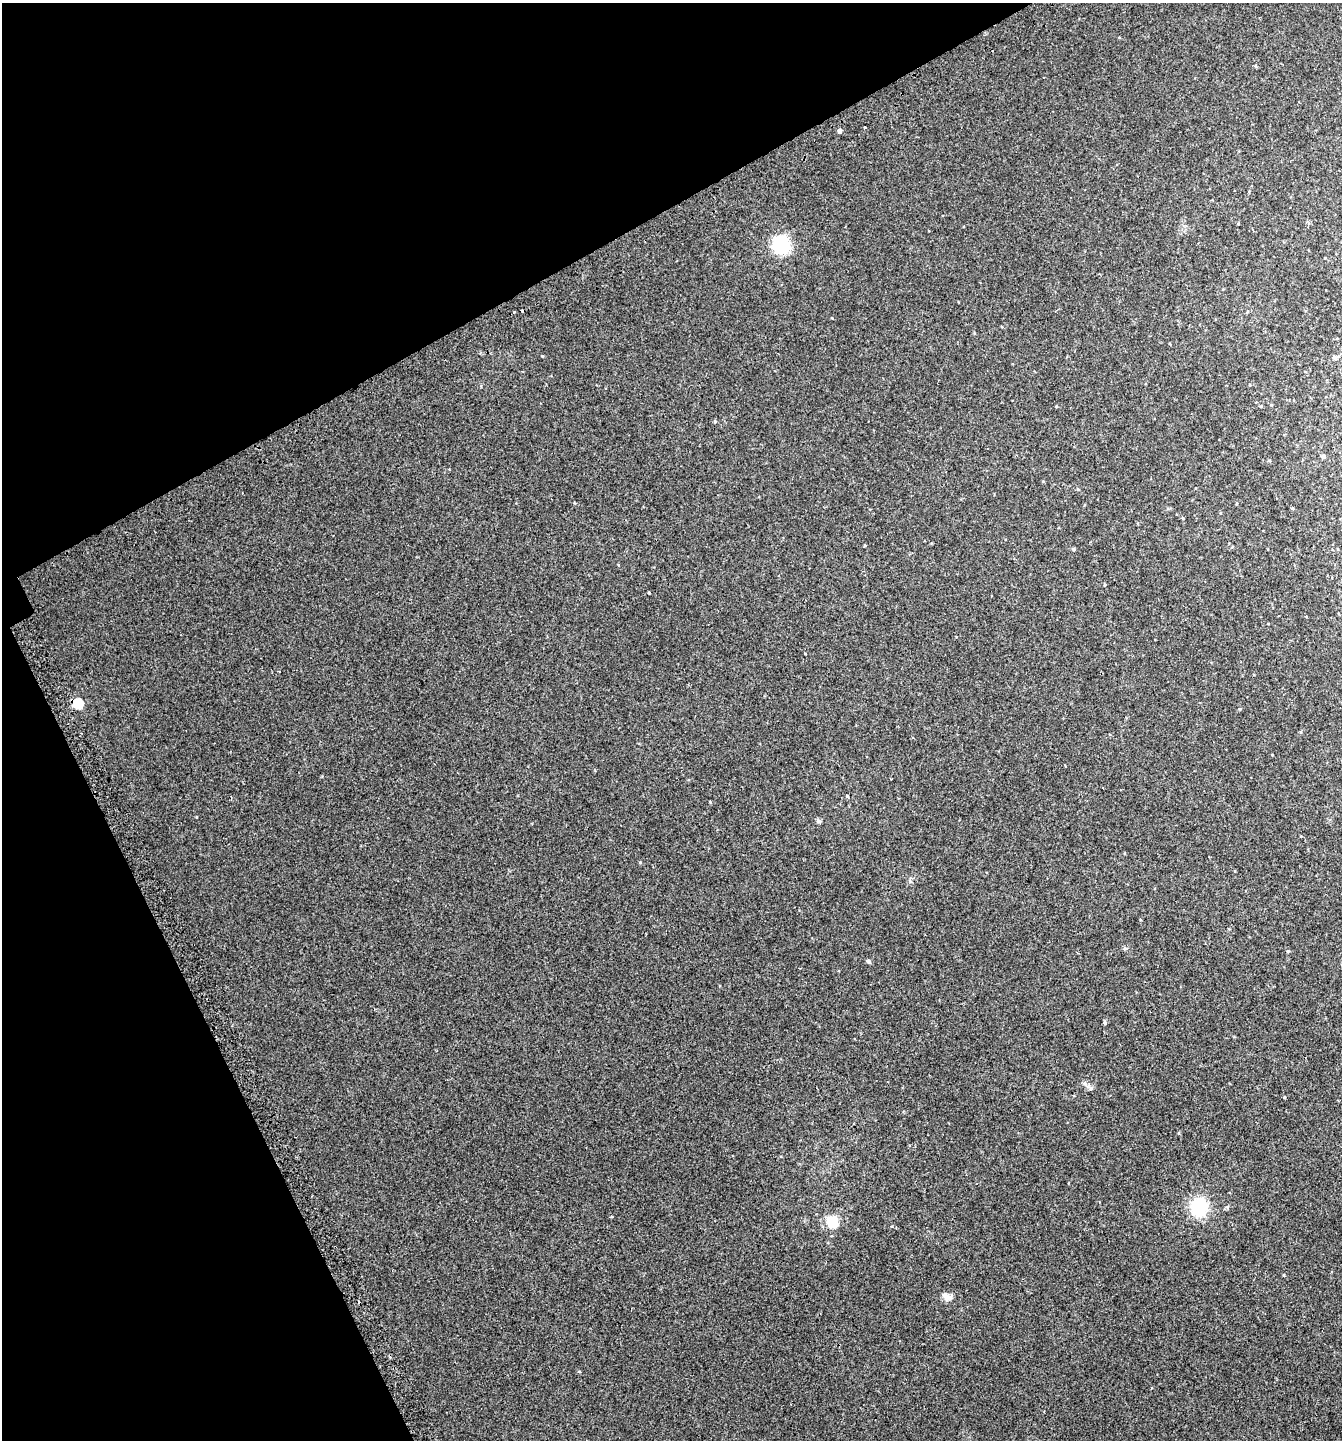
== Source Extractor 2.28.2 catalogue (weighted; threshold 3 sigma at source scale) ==
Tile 5 of 4 x 4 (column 1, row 2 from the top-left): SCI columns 161-1500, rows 2927-4364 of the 5732 x 5857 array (HDU 1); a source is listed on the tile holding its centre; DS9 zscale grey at full resolution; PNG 1344 x 1442 px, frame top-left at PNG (2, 3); no overlay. Shown black and unused: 25% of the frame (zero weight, under 2 of 3 exposures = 3% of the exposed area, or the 3 px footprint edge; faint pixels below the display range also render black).
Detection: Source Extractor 2.28.2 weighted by HDU 2 'WHT'; one run over the whole footprint, this tile lists its part. Background 0.0096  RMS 0.0067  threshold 0.0301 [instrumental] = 3 sigma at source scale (4.5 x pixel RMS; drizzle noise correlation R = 1.50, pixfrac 1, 0.0396/0.0396 arcsec/px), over >= 5 px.
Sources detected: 32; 2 cosmic-ray / hot-pixel residue — not listed; the other 30 listed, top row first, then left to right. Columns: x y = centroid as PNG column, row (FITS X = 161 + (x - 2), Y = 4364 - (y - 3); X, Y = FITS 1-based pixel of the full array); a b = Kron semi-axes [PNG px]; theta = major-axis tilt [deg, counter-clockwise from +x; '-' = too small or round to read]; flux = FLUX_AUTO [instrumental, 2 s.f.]
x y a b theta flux
865 127 3 3 - 3
840 131 5 4 - 1.6
781 245 16 15 - 36
514 312 3 3 - 4.1
542 356 3 3 - 0.47
1056 406 3 3 - 0.55
1261 406 4 4 - 0.51
715 421 5 4 - 0.74
1323 456 4 4 - 1.6
1043 481 5 3 - 0.48
1078 489 5 4 - 0.68
1292 508 5 3 - 0.58
1183 518 4 3 - 0.54
1074 549 4 4 - 0.9
77 704 6 6 - 31
891 779 3 2 - 0.48
847 796 4 3 - 0.61
818 821 7 5 46 1.2
640 862 4 3 - 0.61
1125 948 6 4 18 0.87
1288 951 4 4 - 0.67
868 961 5 4 - 1.6
1105 1022 5 4 - 1
1091 1088 7 6 - 1.6
1284 1097 4 3 - 0.6
1199 1207 10 9 - 52
832 1222 12 11 - 15
1284 1275 5 3 - 0.49
947 1297 12 8 -17 4
579 1371 3 3 - 0.73
Unlisted compact peaks at least as high as the median listed source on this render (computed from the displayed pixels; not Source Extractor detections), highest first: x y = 710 802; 892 1226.